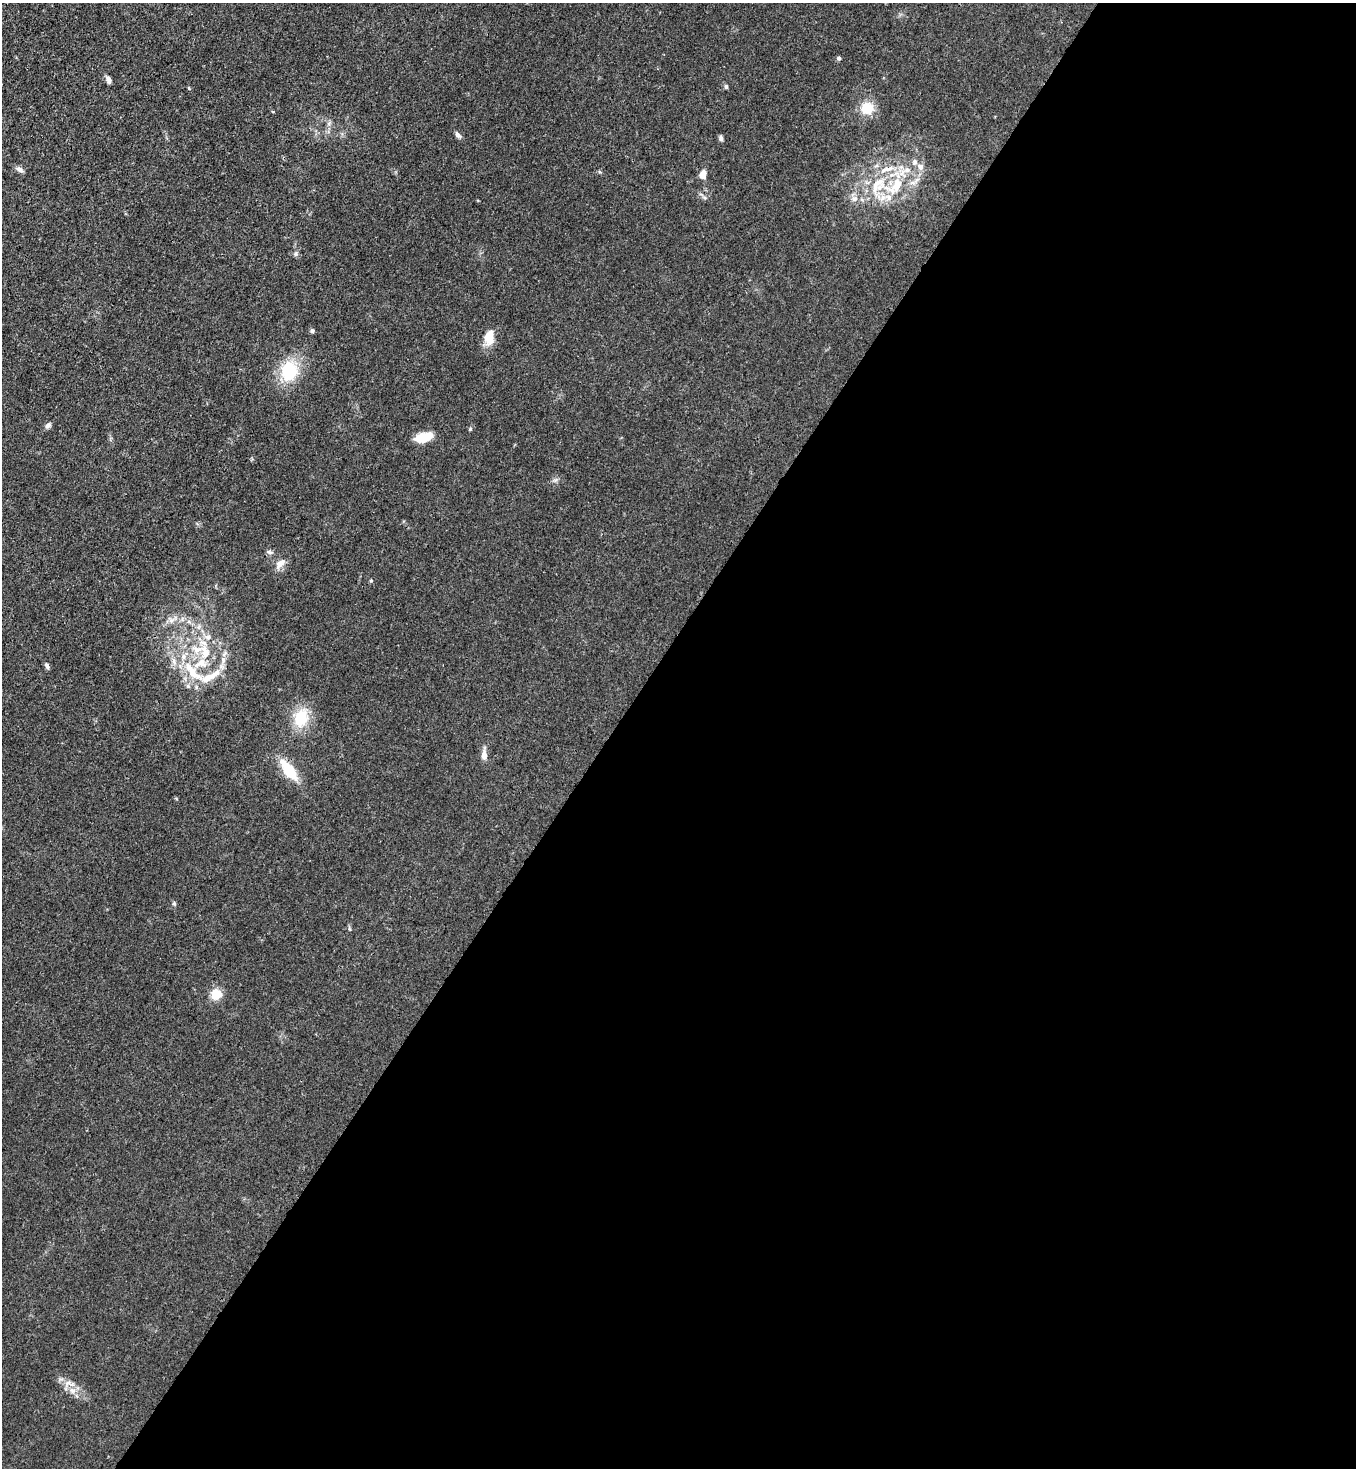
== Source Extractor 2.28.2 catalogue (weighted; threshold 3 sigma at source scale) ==
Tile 12 of 4 x 4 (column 4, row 3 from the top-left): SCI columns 4287-5640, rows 1525-2990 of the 6005 x 5983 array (HDU 1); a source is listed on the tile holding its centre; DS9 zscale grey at full resolution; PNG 1358 x 1470 px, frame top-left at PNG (2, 3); no overlay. Shown black and unused: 55% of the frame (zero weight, under 3 of 4 exposures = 7% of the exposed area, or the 3 px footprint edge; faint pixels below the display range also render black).
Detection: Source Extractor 2.28.2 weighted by HDU 2 'WHT'; one run over the whole footprint, this tile lists its part. Background 0.0192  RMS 0.0026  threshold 0.0117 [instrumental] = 3 sigma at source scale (4.5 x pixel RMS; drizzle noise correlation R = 1.50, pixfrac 1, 0.05/0.05 arcsec/px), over >= 5 px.
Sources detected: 46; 10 inside a brighter listed object's ellipse — not listed separately; the other 36 listed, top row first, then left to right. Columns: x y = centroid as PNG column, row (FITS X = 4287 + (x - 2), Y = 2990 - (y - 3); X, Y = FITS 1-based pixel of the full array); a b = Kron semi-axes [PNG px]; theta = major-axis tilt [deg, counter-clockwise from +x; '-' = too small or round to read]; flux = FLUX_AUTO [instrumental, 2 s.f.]
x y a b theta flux
839 58 5 5 - 0.48
109 80 9 5 -72 0.9
726 87 6 4 -89 0.43
189 88 5 3 - 0.23
866 108 9 8 - 7.1
458 135 11 5 -38 0.71
721 138 7 5 -76 0.56
920 167 9 8 - 1.3
19 169 9 6 -29 1
703 175 10 7 87 1.7
877 184 33 13 52 8.5
897 185 26 15 69 8.1
854 199 9 7 38 1.2
312 331 5 5 - 0.42
489 337 17 11 83 4.2
289 371 19 15 78 12
48 425 9 6 35 0.72
470 429 6 4 46 0.29
424 437 19 9 15 5
270 552 9 5 -15 0.6
280 563 16 8 46 2
371 581 5 3 - 0.24
189 622 6 4 -19 0.55
205 652 23 13 -80 5.9
223 660 10 6 -75 1.1
47 666 8 5 -62 0.69
192 672 50 12 -42 9.5
216 673 12 8 32 2.1
188 686 5 5 - 0.45
301 718 21 15 70 8
484 755 11 7 89 1.5
289 770 23 9 -53 9
174 903 6 5 - 0.36
350 929 6 3 -70 0.3
216 994 13 12 - 3.4
72 1391 10 5 -57 1.2
Unlisted compact peaks at least as high as the median listed source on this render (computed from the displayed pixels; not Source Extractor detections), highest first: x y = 555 480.